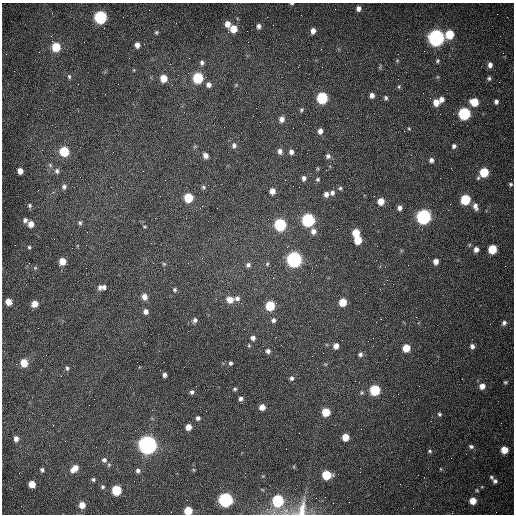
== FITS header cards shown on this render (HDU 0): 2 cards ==
NAXIS1  =                  512 /fastest changing axis
NAXIS2  =                  512 /next to fastest changing axis

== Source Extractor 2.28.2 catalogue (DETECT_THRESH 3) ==
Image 512 x 512 px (HDU 0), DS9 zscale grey, 1 PNG px = 1 image px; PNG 516 x 516 px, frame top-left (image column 1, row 512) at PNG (2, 3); no overlay
Background 1530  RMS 23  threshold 70.5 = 3 sigma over >= 5 px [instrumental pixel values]
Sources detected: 152; all 152 listed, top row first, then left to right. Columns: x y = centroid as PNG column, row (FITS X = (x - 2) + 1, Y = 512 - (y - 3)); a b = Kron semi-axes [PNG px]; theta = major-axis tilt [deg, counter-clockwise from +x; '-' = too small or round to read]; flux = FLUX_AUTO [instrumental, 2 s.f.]
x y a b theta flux
292 3 4 2 - 1.9e+03
358 9 5 4 - 5.9e+03
100 17 7 6 - 2.2e+05
227 24 7 6 - 1.0e+04
259 26 6 5 - 5.3e+03
233 29 6 6 - 2.3e+04
313 31 6 5 - 8.6e+03
156 32 5 4 - 2.3e+03
449 34 6 6 - 4.7e+04
51 36 3 3 - 1.3e+03
436 38 7 7 - 7.3e+05
137 45 6 5 - 8.5e+03
56 47 6 6 - 4.6e+04
397 60 5 3 - 1.6e+03
437 61 5 4 - 2.5e+03
202 63 7 6 - 4.3e+03
490 65 6 5 - 6.6e+03
69 76 7 5 -73 2.9e+03
164 78 6 5 - 2.5e+04
198 78 7 6 - 9.7e+04
489 78 5 5 - 3.0e+03
209 85 6 6 - 6.7e+03
399 87 6 5 - 2.3e+03
105 94 2 2 - 8.6e+02
372 95 5 4 - 7.2e+03
322 98 7 6 - 1.3e+05
386 98 6 5 - 3.2e+03
441 99 6 5 - 7.0e+03
436 102 7 7 - 1.2e+04
474 102 6 6 - 3.2e+04
496 102 4 4 - 4.7e+03
301 110 7 5 66 2.8e+03
464 114 7 6 - 2.0e+05
282 119 7 6 - 8.6e+03
293 128 2 2 - 6.8e+02
409 129 5 3 - 1.6e+03
320 131 7 5 81 7.7e+03
234 145 7 6 - 5.0e+03
454 146 5 5 - 4.0e+03
64 151 6 6 - 7.0e+04
280 151 7 6 - 6.4e+03
291 152 6 5 - 5.8e+03
205 155 6 5 - 7.1e+03
328 156 7 6 - 4.9e+03
431 160 5 5 - 5.1e+03
50 165 6 5 - 2.9e+03
20 171 5 5 - 1.1e+04
57 171 7 6 - 4.7e+03
484 172 7 6 - 5.9e+04
304 178 6 5 - 5.2e+03
318 179 6 5 - 2.6e+03
511 184 5 4 - 2.3e+03
64 187 7 6 - 4.8e+03
203 187 7 5 -16 2.8e+03
299 187 2 2 - 7.7e+02
340 188 5 4 - 2.6e+03
272 191 6 5 - 1.1e+04
332 193 7 6 - 5.4e+03
326 194 6 5 - 6.6e+03
188 198 6 6 - 6.1e+04
465 200 6 6 - 8.7e+04
381 201 6 5 - 1.9e+04
29 205 6 5 - 3.0e+03
475 206 9 6 -72 7.4e+03
400 208 6 5 - 5.7e+03
423 217 7 6 - 4.4e+05
25 220 6 6 - 4.7e+03
308 220 7 6 - 2.6e+05
80 223 6 5 - 3.0e+03
31 224 7 6 - 1.1e+04
280 225 6 6 - 2.0e+05
145 227 5 3 - 1.5e+03
313 231 7 6 - 8.2e+03
356 233 6 5 - 2.8e+04
358 240 6 5 - 3.3e+04
29 247 5 4 - 2.1e+03
476 249 6 5 - 7.7e+03
492 249 6 6 - 4.8e+04
202 258 2 2 - 8.9e+02
294 259 7 6 - 5.5e+05
62 261 6 5 - 2.1e+04
436 261 6 5 - 8.9e+03
164 264 5 5 - 2.0e+03
267 264 6 5 - 2.6e+03
248 265 6 6 - 4.6e+03
35 268 5 5 - 2.0e+03
273 278 3 3 - 8.9e+02
104 287 7 6 - 4.8e+03
100 288 7 5 84 4.5e+03
175 290 5 4 - 2.6e+03
144 297 7 6 - 9.2e+03
237 298 8 7 - 5.9e+03
230 300 8 7 - 1.5e+04
9 302 6 5 - 1.5e+04
343 302 6 5 - 3.2e+04
35 304 6 5 - 1.5e+04
270 306 7 6 - 6.9e+04
146 311 6 5 - 6.2e+03
381 319 2 2 - 1.0e+03
195 320 6 5 - 4.5e+03
273 320 6 6 - 4.5e+03
504 323 6 5 - 4.3e+03
253 338 6 5 - 6.2e+03
336 346 6 5 - 9.5e+03
472 346 6 5 - 5.5e+03
406 348 6 5 - 3.1e+04
268 351 6 5 - 4.8e+03
360 354 6 6 - 4.0e+03
24 363 6 5 - 2.9e+04
230 363 5 4 - 2.9e+03
67 368 6 4 -72 3.0e+03
165 375 4 4 - 4.7e+03
291 378 6 5 - 3.4e+03
505 382 4 4 - 2.1e+03
482 386 6 6 - 1.1e+04
235 389 5 4 - 2.2e+03
375 390 6 6 - 1.0e+05
192 392 5 4 - 3.8e+03
241 399 5 4 - 4.2e+03
262 407 5 5 - 1.3e+04
326 412 6 5 - 4.3e+04
439 414 5 5 - 2.8e+03
198 418 4 4 - 4.3e+03
188 427 5 5 - 1.2e+04
345 437 5 5 - 2.4e+04
16 439 6 5 - 7.2e+03
147 445 7 7 - 1.2e+06
471 446 6 5 - 3.7e+03
504 450 5 5 - 2.4e+04
430 451 6 5 - 2.5e+03
104 460 7 6 - 5.3e+03
74 468 10 6 41 1.5e+04
441 469 5 3 - 1.3e+03
42 470 5 4 - 3.3e+03
138 470 6 5 - 4.3e+03
194 470 5 4 - 1.6e+03
327 475 6 6 - 6.1e+04
491 477 5 4 - 2.5e+03
93 479 5 5 - 2.7e+03
495 481 6 6 - 4.4e+03
32 484 5 5 - 2.1e+04
400 484 2 2 - 6.5e+02
103 487 5 5 - 2.9e+03
116 490 6 6 - 7.6e+04
477 490 4 4 - 1.7e+03
316 498 2 2 - 3.5e+03
225 500 6 6 - 4.2e+05
278 501 7 6 - 1.5e+05
473 501 5 5 - 2.1e+04
82 505 6 5 - 1.6e+04
301 509 29 15 65 3.1e+04
188 511 6 5 - 4.1e+04
At the frame edge (FLAGS 8, measured only in part): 3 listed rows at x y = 292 3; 301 509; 188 511